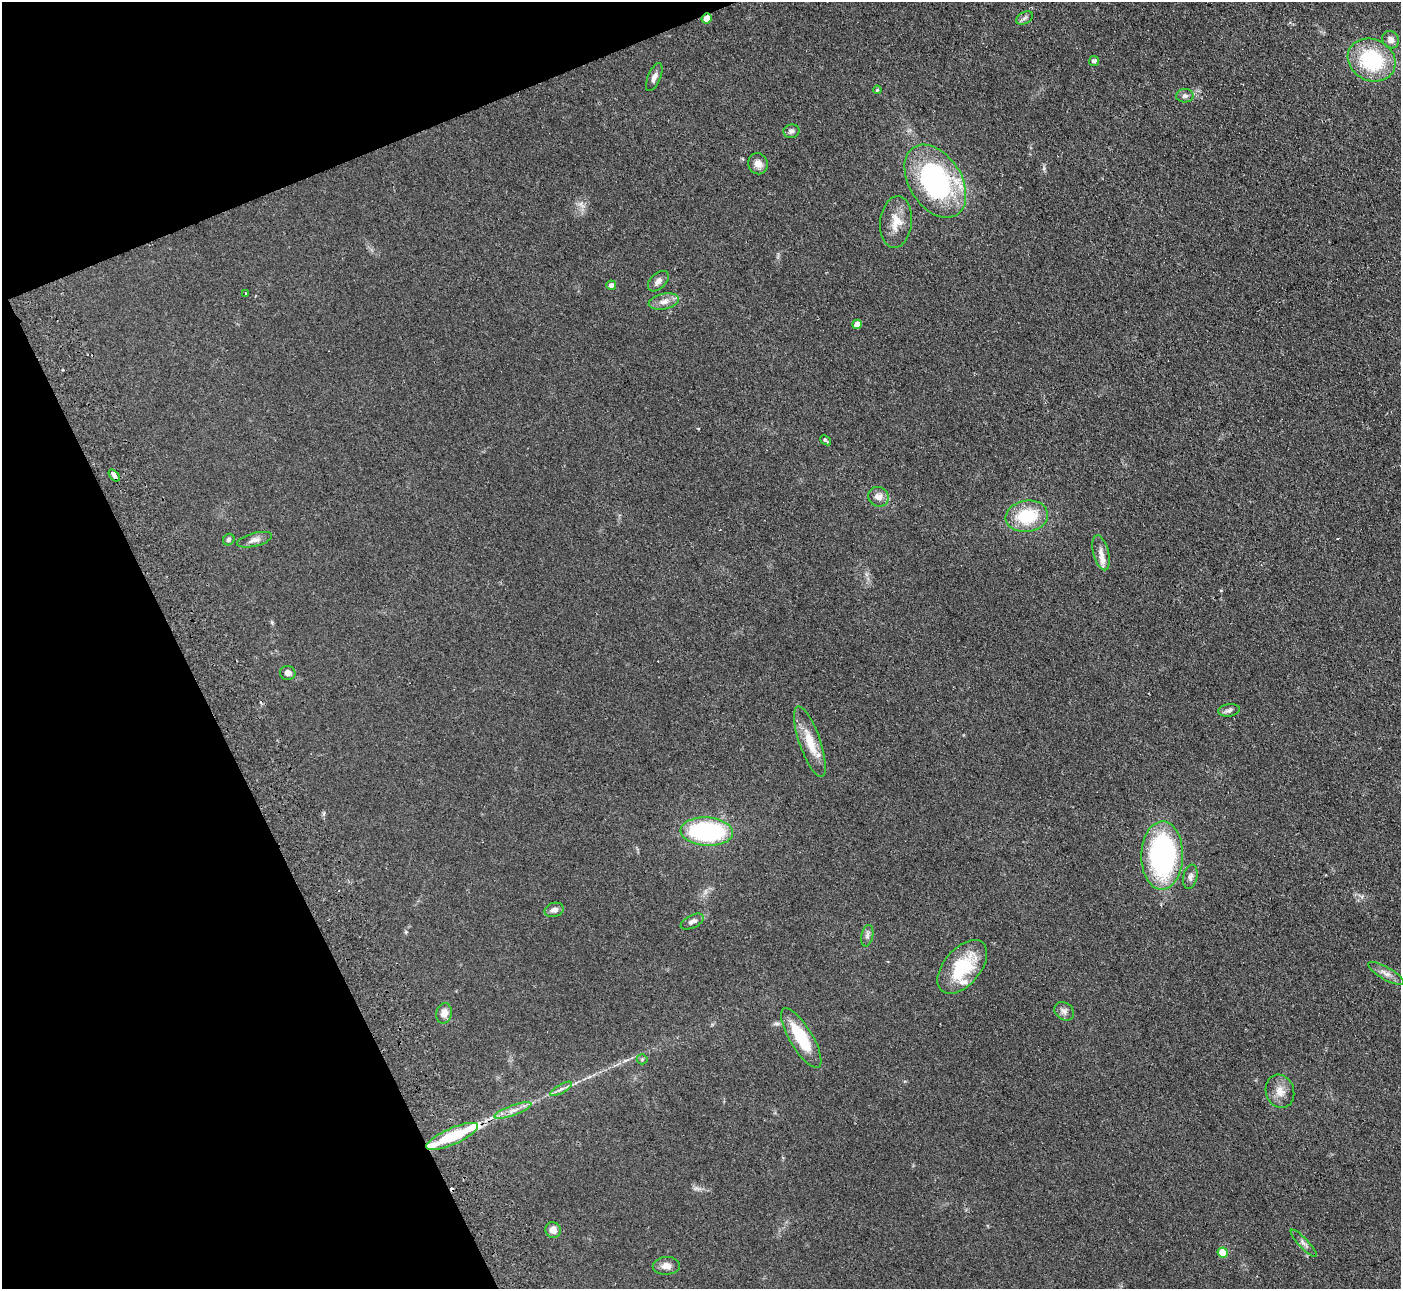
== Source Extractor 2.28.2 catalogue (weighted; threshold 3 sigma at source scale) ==
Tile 5 of 4 x 4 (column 1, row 2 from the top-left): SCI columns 1-1399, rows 2861-4147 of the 5647 x 5607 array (HDU 1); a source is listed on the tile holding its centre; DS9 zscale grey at full resolution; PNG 1403 x 1291 px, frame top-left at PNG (2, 2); each listed source drawn as its Kron ellipse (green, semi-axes under 4 px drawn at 4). Shown black and unused: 20% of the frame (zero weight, under 2 of 3 exposures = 3% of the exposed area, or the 3 px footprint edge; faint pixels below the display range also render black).
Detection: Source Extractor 2.28.2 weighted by HDU 2 'WHT'; one run over the whole footprint, this tile lists its part. Background 0.0882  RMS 0.0083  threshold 0.0373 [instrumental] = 3 sigma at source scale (4.5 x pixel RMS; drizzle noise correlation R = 1.50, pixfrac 1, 0.05/0.05 arcsec/px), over >= 5 px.
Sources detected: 54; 3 cosmic-ray / hot-pixel residue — neither listed nor drawn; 4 inside a brighter listed object's ellipse — not listed separately; the other 47 listed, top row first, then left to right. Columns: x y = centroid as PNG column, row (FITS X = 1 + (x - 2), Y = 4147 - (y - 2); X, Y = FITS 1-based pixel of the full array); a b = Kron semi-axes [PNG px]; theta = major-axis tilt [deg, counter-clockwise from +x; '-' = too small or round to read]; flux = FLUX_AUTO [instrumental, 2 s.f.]
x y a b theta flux
707 18 5 5 - 7
1025 18 9 5 28 2.1
1391 40 9 8 - 4.9
1372 60 24 20 -27 62
1094 61 5 5 - 2.3
654 77 15 6 67 4
877 90 4 4 - 0.89
1185 96 8 6 4 2.4
791 131 8 6 12 2.7
758 164 11 9 -69 5.7
935 181 40 26 -57 140
896 222 26 16 84 13
658 281 12 7 44 4.1
611 285 5 5 - 2.7
246 294 3 3 - 2.4
664 302 15 7 11 5.7
857 324 5 4 - 5.7
826 440 6 3 -40 2.4
114 475 7 3 -54 7
878 497 10 9 - 6
1027 516 21 15 8 35
229 540 6 5 - 1.9
255 540 18 6 15 4.4
1101 553 18 7 -75 5.8
288 673 8 7 - 4
1229 710 11 6 8 2.6
810 742 37 10 -71 18
707 831 26 14 -3 110
1162 855 34 21 89 150
1190 877 12 7 79 3.2
554 910 10 7 16 3.5
692 922 12 6 26 3.7
867 936 11 6 78 2.6
962 967 32 18 49 42
1386 973 20 6 -30 5.1
1064 1011 10 8 -36 3.5
444 1013 10 7 78 6.3
801 1038 34 11 -59 35
642 1059 5 5 - 1
561 1089 12 4 30 2.8
1280 1091 17 14 -72 8.8
513 1111 20 5 20 6.2
452 1136 28 8 23 42
553 1230 8 7 - 5.4
1304 1243 18 5 -46 3.3
1223 1253 5 5 - 17
666 1266 13 9 3 5
Overlapping masked pixels (flux is a lower limit): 3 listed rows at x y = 707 18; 114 475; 452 1136